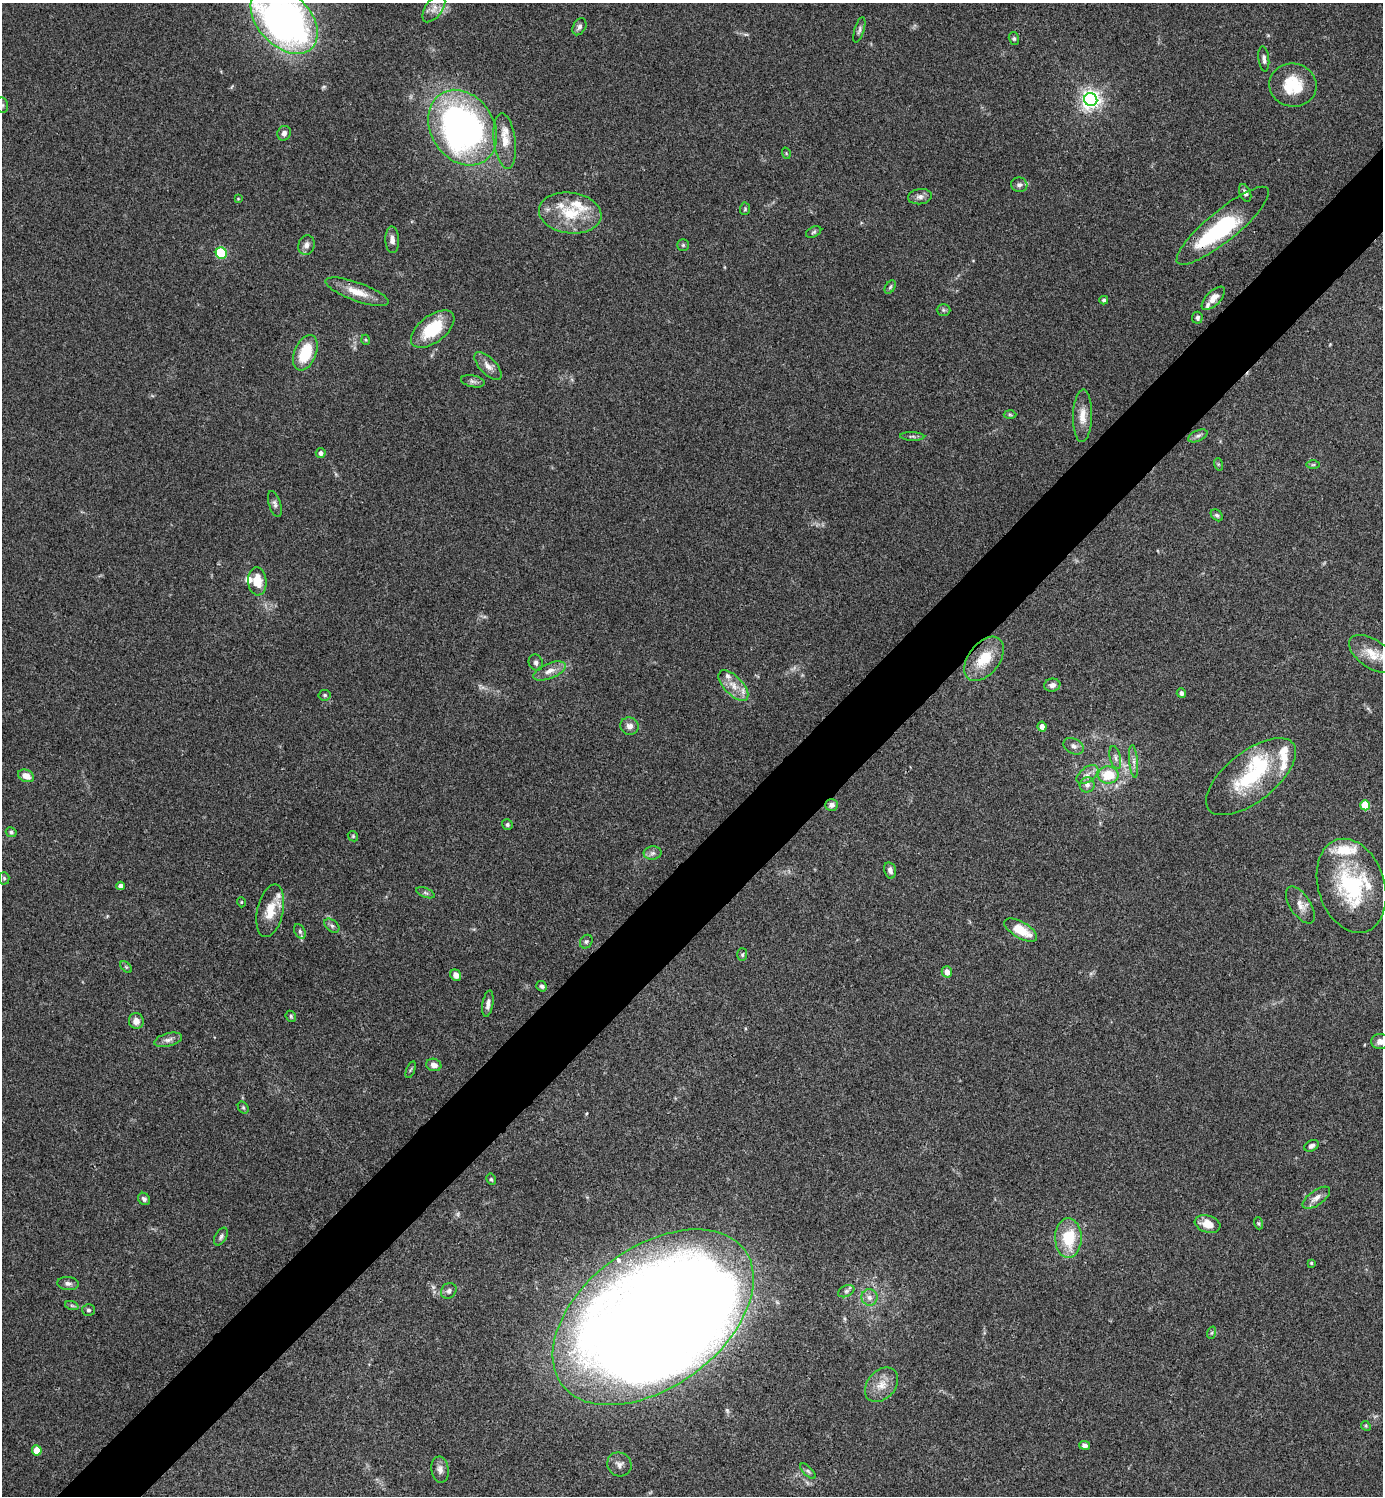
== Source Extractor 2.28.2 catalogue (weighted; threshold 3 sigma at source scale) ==
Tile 7 of 4 x 4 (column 3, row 2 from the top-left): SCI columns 2920-4300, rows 2992-4485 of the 5980 x 5981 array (HDU 1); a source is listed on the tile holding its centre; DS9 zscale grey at full resolution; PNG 1385 x 1498 px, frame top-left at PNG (2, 3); each listed source drawn as its Kron ellipse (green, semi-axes under 4 px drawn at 4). Shown black and unused: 5% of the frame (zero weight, under 3 of 4 exposures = <1% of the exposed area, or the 3 px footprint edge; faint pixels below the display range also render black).
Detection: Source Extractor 2.28.2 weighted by HDU 2 'WHT'; one run over the whole footprint, this tile lists its part. Background 0.115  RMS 0.0066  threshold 0.0295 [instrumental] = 3 sigma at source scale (4.5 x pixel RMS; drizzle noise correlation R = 1.50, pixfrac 1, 0.05/0.05 arcsec/px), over >= 5 px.
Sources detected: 138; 4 inside a brighter object's white glare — neither listed nor drawn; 15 inside a brighter listed object's ellipse — not listed separately; the other 119 listed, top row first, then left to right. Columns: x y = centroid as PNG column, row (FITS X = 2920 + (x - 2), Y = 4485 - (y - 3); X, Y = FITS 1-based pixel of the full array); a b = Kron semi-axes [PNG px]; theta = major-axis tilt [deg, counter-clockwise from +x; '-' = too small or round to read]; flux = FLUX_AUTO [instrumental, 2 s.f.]
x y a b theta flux
434 9 15 8 54 5.5
284 20 40 26 -46 330
579 27 9 6 61 2.2
859 30 13 5 73 1.9
1014 39 7 5 -74 1.2
1264 59 13 5 -83 2.4
1293 85 23 21 -12 25
1091 100 7 6 - 340
2 105 8 6 -77 1.7
462 128 40 31 -57 280
284 133 7 6 - 2.3
505 141 28 10 -83 10
786 153 6 3 -72 0.62
1019 185 8 7 - 2
1245 193 9 5 -67 2.2
920 197 12 7 7 3.2
238 199 4 3 - 0.55
745 209 6 5 - 0.93
570 213 31 20 -7 27
1223 226 58 15 39 60
814 232 8 5 27 1.3
392 240 13 6 -87 3.5
306 245 10 8 71 3.2
683 245 6 6 - 1
221 253 5 5 - 52
890 287 7 4 59 1.2
357 292 33 9 -20 12
1213 298 15 7 45 5.6
1104 300 4 4 - 1.3
943 310 7 6 - 1.2
1197 318 6 5 - 1.6
433 329 25 13 37 28
366 340 5 3 - 0.69
305 353 19 11 68 23
488 366 17 8 -46 5
473 381 12 6 -12 2.2
1010 414 6 4 -2 0.93
1082 416 26 9 88 8.6
912 436 12 4 -2 1.4
1198 436 10 5 24 2.1
321 453 5 5 - 2.4
1218 464 6 4 -72 0.78
1313 465 7 4 1 0.99
275 504 13 6 -73 2.4
1217 515 7 5 -44 1.3
257 581 14 9 -85 12
1372 654 26 14 -34 13
984 659 25 15 52 19
536 662 8 7 - 1.9
550 671 17 7 22 5.5
1052 685 8 6 9 2.8
733 686 19 9 -46 8.2
1181 693 5 4 - 2.1
324 695 6 5 - 1.2
629 726 9 8 - 3.9
1042 727 5 4 - 3.7
1073 746 11 7 -28 2.9
1115 757 12 5 -76 2.4
1134 761 16 4 -84 3
1087 775 12 7 37 3.7
1108 775 10 8 -1 18
26 776 8 6 -23 5.5
1251 777 54 25 38 52
1087 785 7 7 - 3.1
832 805 6 6 - 2.9
1365 805 5 4 - 19
507 824 5 5 - 1.2
11 832 5 5 - 1.3
353 836 6 4 -47 0.9
653 853 9 6 2 2.3
890 870 8 6 -76 3
4 878 6 5 - 1.1
120 886 4 4 - 3.3
1351 886 48 33 -72 66
425 893 10 4 -22 1.5
241 902 5 3 - 0.53
1300 905 21 10 -56 6.2
270 911 27 13 77 13
332 926 8 5 -40 1.8
1021 930 18 8 -30 15
300 931 8 5 -64 1.5
586 942 7 6 - 1.4
742 955 6 5 - 1.1
126 967 7 4 -45 0.84
947 972 5 5 - 5.5
456 975 6 5 - 3.9
542 986 5 5 - 1.4
488 1004 13 5 80 3.2
291 1016 6 4 -49 0.94
136 1021 8 7 - 4.1
168 1040 14 6 14 3.5
1380 1042 9 7 -4 4
434 1065 7 6 - 4
411 1070 9 3 68 0.77
243 1107 6 5 - 0.99
1311 1146 8 5 26 2.1
491 1179 6 5 - 0.94
1316 1198 16 7 35 4.6
144 1199 6 5 - 1.8
1258 1223 6 4 -71 0.89
1207 1224 13 8 -16 8.6
221 1237 10 5 60 1.8
1068 1238 20 13 -89 26
1311 1263 3 3 - 0.78
68 1283 11 6 -4 2.3
449 1291 8 7 - 2.2
846 1291 9 5 26 1.6
869 1297 8 8 - 3.3
72 1306 7 4 -19 1.2
88 1310 6 6 - 1.5
653 1317 114 70 36 2400
1211 1333 6 4 70 0.95
881 1385 19 14 49 9.4
1366 1426 5 4 - 0.83
1084 1445 5 4 - 2.1
37 1450 5 5 - 15
619 1464 12 11 - 3.9
440 1469 13 8 -82 3.9
808 1471 10 4 -45 1.5
Overlapping masked pixels (flux is a lower limit): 1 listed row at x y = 1223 226
Isophote crosses this tile's border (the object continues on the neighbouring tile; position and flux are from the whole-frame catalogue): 3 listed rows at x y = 284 20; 2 105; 1380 1042